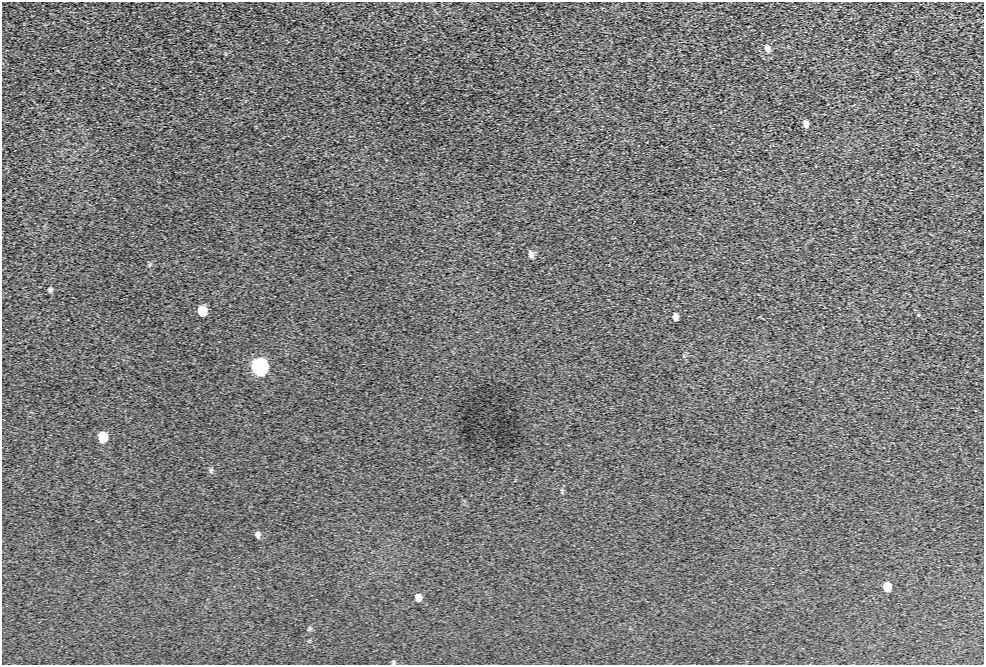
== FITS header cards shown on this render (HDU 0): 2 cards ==
NAXIS1  =                  982 / Axis length
NAXIS2  =                  663 / Axis length

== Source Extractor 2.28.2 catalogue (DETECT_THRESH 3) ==
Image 982 x 663 px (HDU 0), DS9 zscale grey, 1 PNG px = 1 image px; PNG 986 x 667 px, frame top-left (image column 1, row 663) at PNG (2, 2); no overlay
Background 206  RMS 7.1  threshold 21.2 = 3 sigma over >= 5 px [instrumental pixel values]
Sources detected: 16; all 16 listed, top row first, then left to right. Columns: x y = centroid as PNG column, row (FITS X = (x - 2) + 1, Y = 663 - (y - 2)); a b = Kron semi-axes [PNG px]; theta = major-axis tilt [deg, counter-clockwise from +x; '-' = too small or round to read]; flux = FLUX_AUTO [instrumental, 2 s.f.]
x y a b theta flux
767 48 8 6 -75 2800
806 124 7 5 -73 2600
531 254 9 6 -78 1900
50 290 6 5 - 870
202 311 8 7 - 8900
918 315 3 3 - 6400
675 317 6 5 - 2100
259 366 9 8 - 350000
103 437 8 7 - 13000
211 471 8 5 72 900
562 491 10 3 -85 690
258 534 7 6 - 1500
887 586 7 6 - 15000
418 597 7 6 - 3000
310 628 7 4 -89 730
393 662 6 4 -61 590